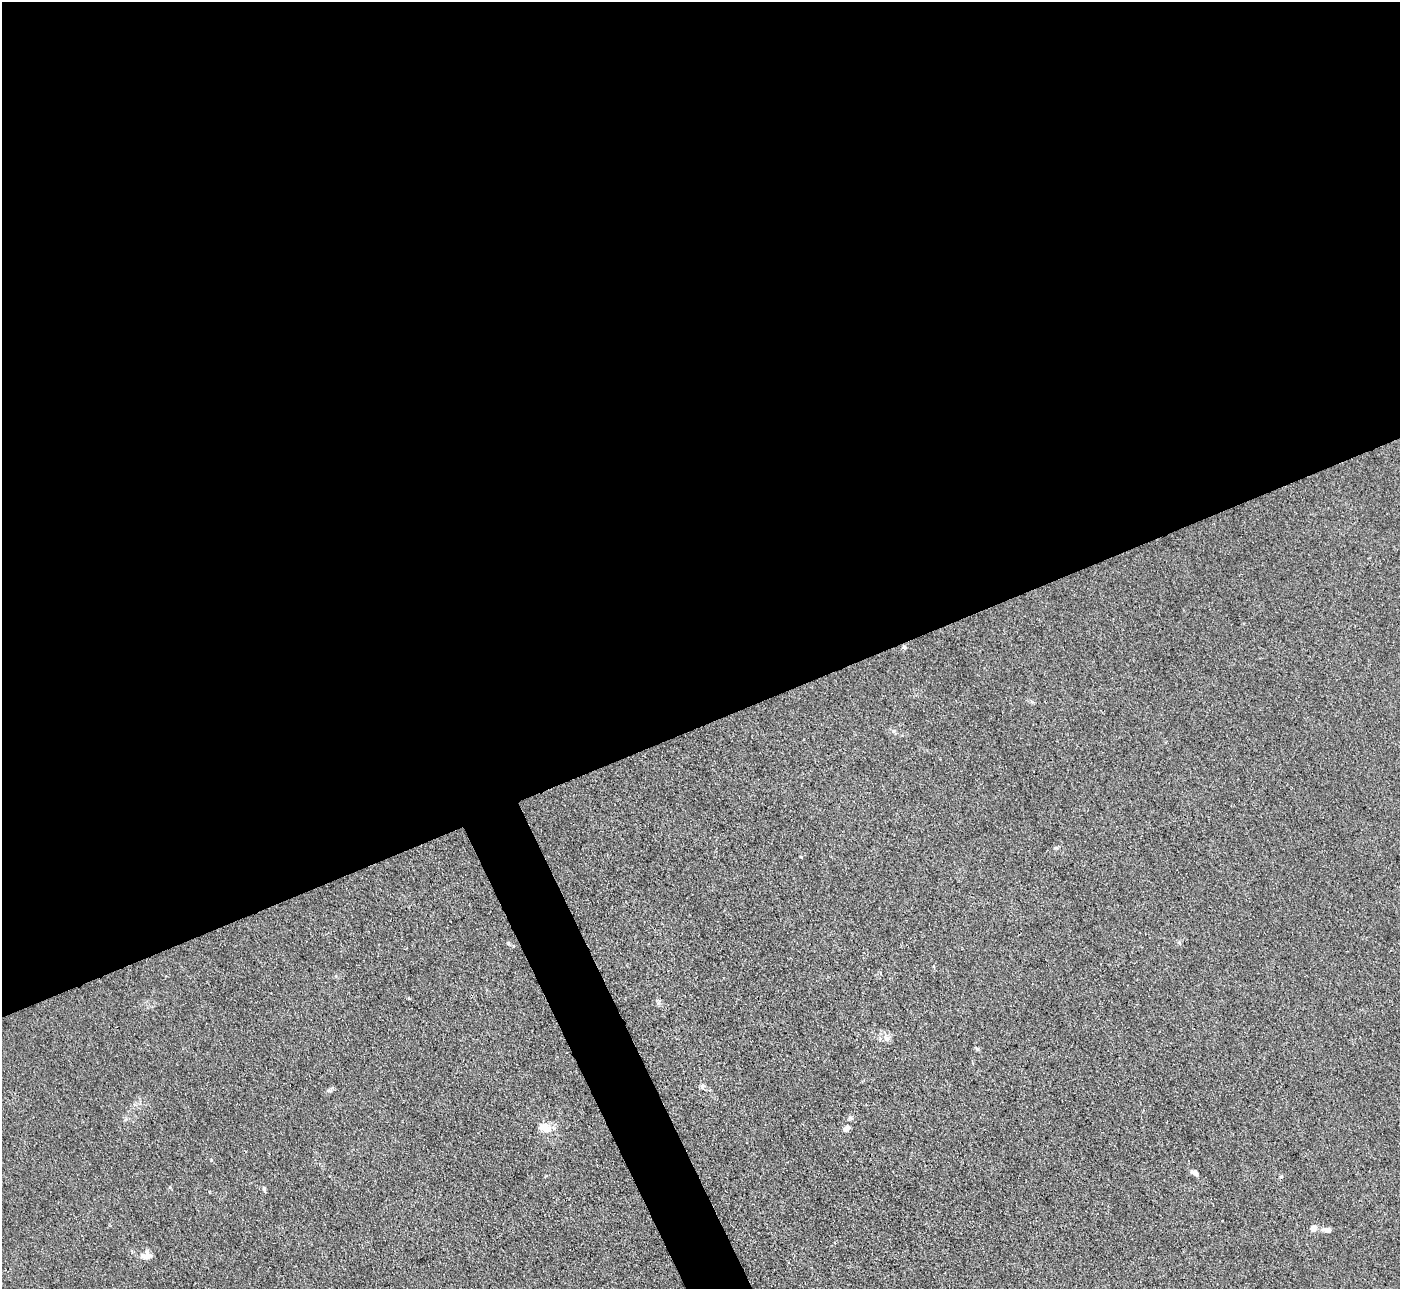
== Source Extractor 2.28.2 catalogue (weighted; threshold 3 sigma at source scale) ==
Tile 2 of 4 x 4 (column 2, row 1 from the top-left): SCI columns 1401-2798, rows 4147-5433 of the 5599 x 5585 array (HDU 1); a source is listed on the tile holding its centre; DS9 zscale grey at full resolution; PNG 1402 x 1291 px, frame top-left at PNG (2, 2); no overlay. Shown black and unused: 58% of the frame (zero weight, under 3 of 4 exposures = <1% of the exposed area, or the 3 px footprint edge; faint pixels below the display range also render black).
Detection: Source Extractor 2.28.2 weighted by HDU 2 'WHT'; one run over the whole footprint, this tile lists its part. Background 0.0557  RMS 0.0059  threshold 0.0266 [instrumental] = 3 sigma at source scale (4.5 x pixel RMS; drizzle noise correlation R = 1.50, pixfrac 1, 0.05/0.05 arcsec/px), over >= 5 px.
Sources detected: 13; all 13 listed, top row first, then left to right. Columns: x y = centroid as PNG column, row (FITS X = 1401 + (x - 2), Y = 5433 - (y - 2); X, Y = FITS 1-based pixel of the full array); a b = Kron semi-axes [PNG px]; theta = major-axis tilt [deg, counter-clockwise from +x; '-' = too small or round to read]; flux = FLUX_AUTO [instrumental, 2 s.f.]
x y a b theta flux
904 647 5 5 - 1.1
1056 848 6 4 -19 0.77
801 857 4 2 - 0.47
887 1038 10 7 -43 2.7
702 1087 7 4 -72 1
544 1128 18 11 -13 6.4
847 1128 8 6 39 2.4
1194 1173 11 5 -25 1.8
1281 1176 5 3 - 0.57
264 1189 7 4 -82 1.2
1313 1228 4 4 - 8.3
1328 1230 9 5 -4 2.8
146 1255 13 10 13 4.6
Unlisted compact peaks at least as high as the median listed source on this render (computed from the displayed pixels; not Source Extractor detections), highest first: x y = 211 1160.